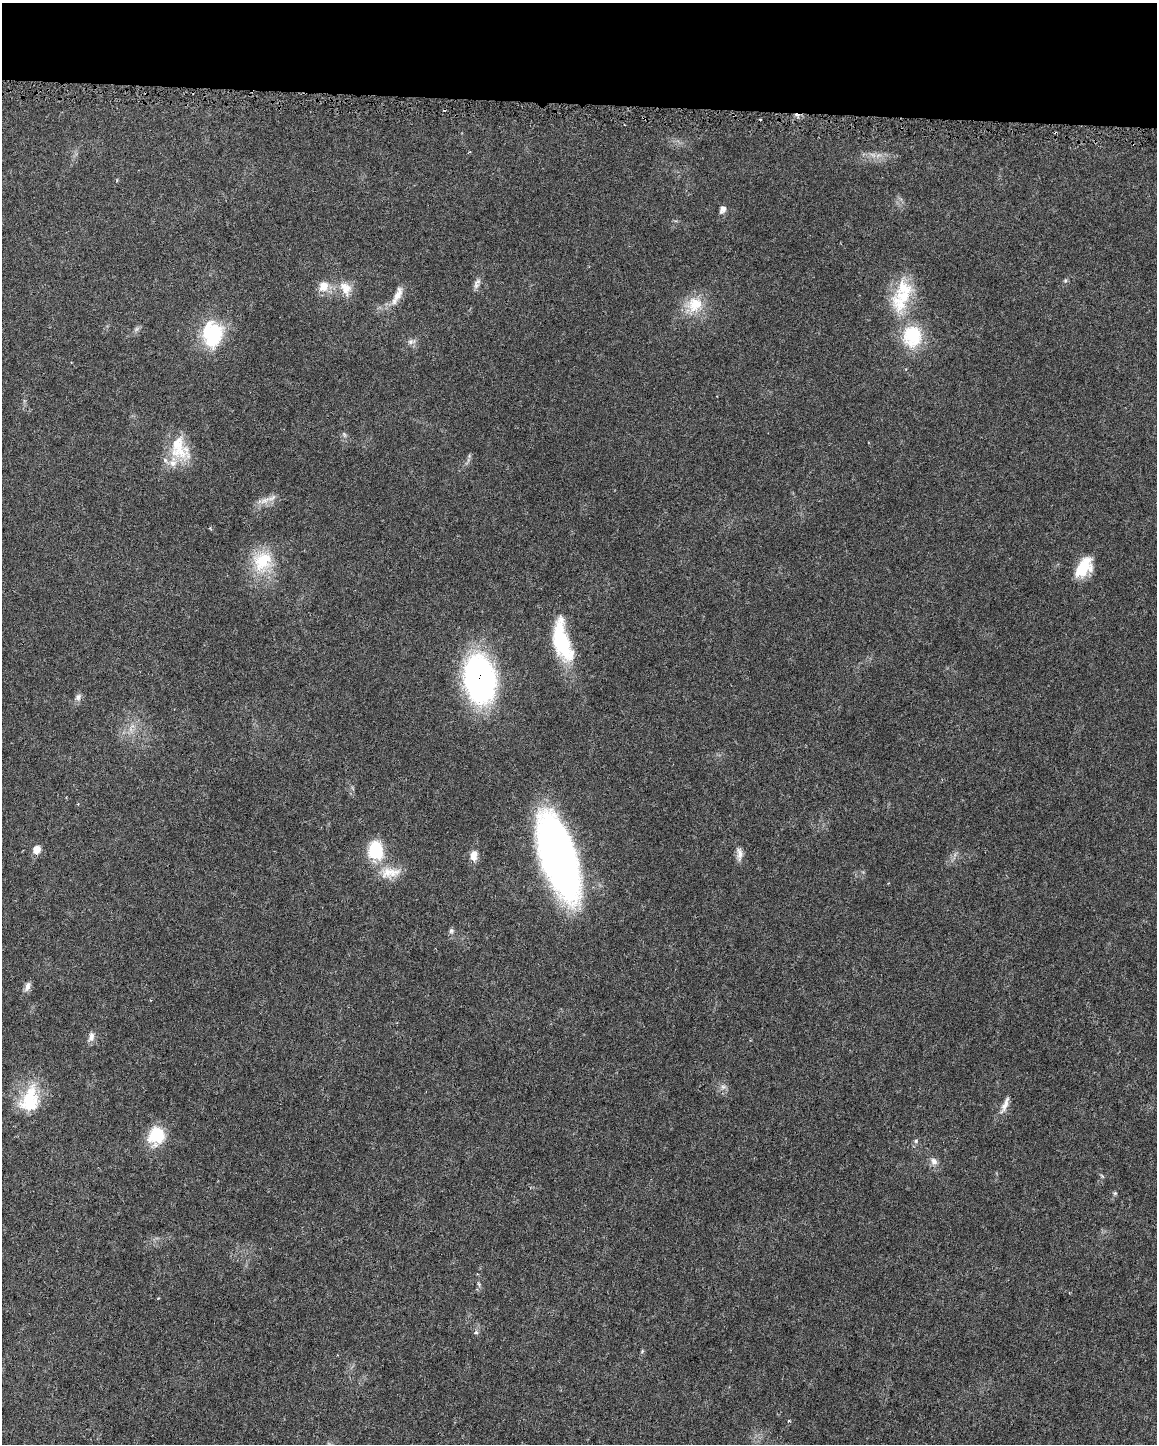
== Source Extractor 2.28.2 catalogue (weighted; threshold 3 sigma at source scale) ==
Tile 3 of 4 x 3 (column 3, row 1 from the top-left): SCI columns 2311-3465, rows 3121-4562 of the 4627 x 4854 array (HDU 1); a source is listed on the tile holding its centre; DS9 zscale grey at full resolution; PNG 1159 x 1446 px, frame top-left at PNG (2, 3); no overlay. Shown black and unused: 7% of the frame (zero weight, under 3 of 6 exposures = <1% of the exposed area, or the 3 px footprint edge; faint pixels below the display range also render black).
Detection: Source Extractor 2.28.2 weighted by HDU 2 'WHT'; one run over the whole footprint, this tile lists its part. Background 0.0283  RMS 0.002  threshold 0.00822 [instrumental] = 3 sigma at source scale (4.09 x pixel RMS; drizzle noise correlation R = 1.36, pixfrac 0.8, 0.0396/0.0396 arcsec/px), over >= 5 px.
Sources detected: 48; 3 too faint to see at this stretch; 2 cosmic-ray / hot-pixel residue — not listed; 3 inside a brighter listed object's ellipse — not listed separately; the other 40 listed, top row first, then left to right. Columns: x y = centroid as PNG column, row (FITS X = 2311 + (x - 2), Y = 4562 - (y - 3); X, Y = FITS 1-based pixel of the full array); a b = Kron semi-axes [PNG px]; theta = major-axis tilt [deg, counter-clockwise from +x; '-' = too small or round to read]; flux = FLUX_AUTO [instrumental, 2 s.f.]
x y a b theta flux
873 155 10 5 -35 0.78
722 209 9 7 64 0.95
1065 280 7 5 69 0.32
477 283 15 7 67 0.91
324 286 13 11 52 2.5
345 288 21 14 -54 3
904 292 49 25 67 9.9
398 294 24 9 64 2.3
695 304 23 20 47 5.4
212 334 32 24 89 12
912 336 26 23 86 10
411 342 13 7 11 0.84
180 449 37 24 -65 7
265 500 18 8 23 1.7
210 528 5 3 - 0.17
262 561 31 27 65 8.4
1084 567 23 13 55 5.9
562 641 50 18 -76 13
480 678 34 21 -79 74
78 697 10 8 72 0.76
37 849 9 8 - 1.6
376 850 18 14 -71 9.3
739 854 19 8 -85 1.2
474 855 14 9 86 1.6
558 856 67 24 -73 120
390 873 30 15 8 3.8
451 931 7 6 - 0.48
28 986 12 7 75 0.95
91 1036 13 7 80 1
723 1087 9 6 13 0.71
30 1099 37 24 73 9.1
1005 1105 26 6 67 1.6
156 1135 17 15 41 7.8
916 1141 6 5 - 0.36
934 1161 11 8 -56 1.1
1115 1193 6 4 43 0.26
479 1284 6 4 -47 0.29
476 1332 6 5 - 0.42
642 1351 6 4 57 0.23
788 1421 4 3 - 0.17
Overlapping masked pixels (flux is a lower limit): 1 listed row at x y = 480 678